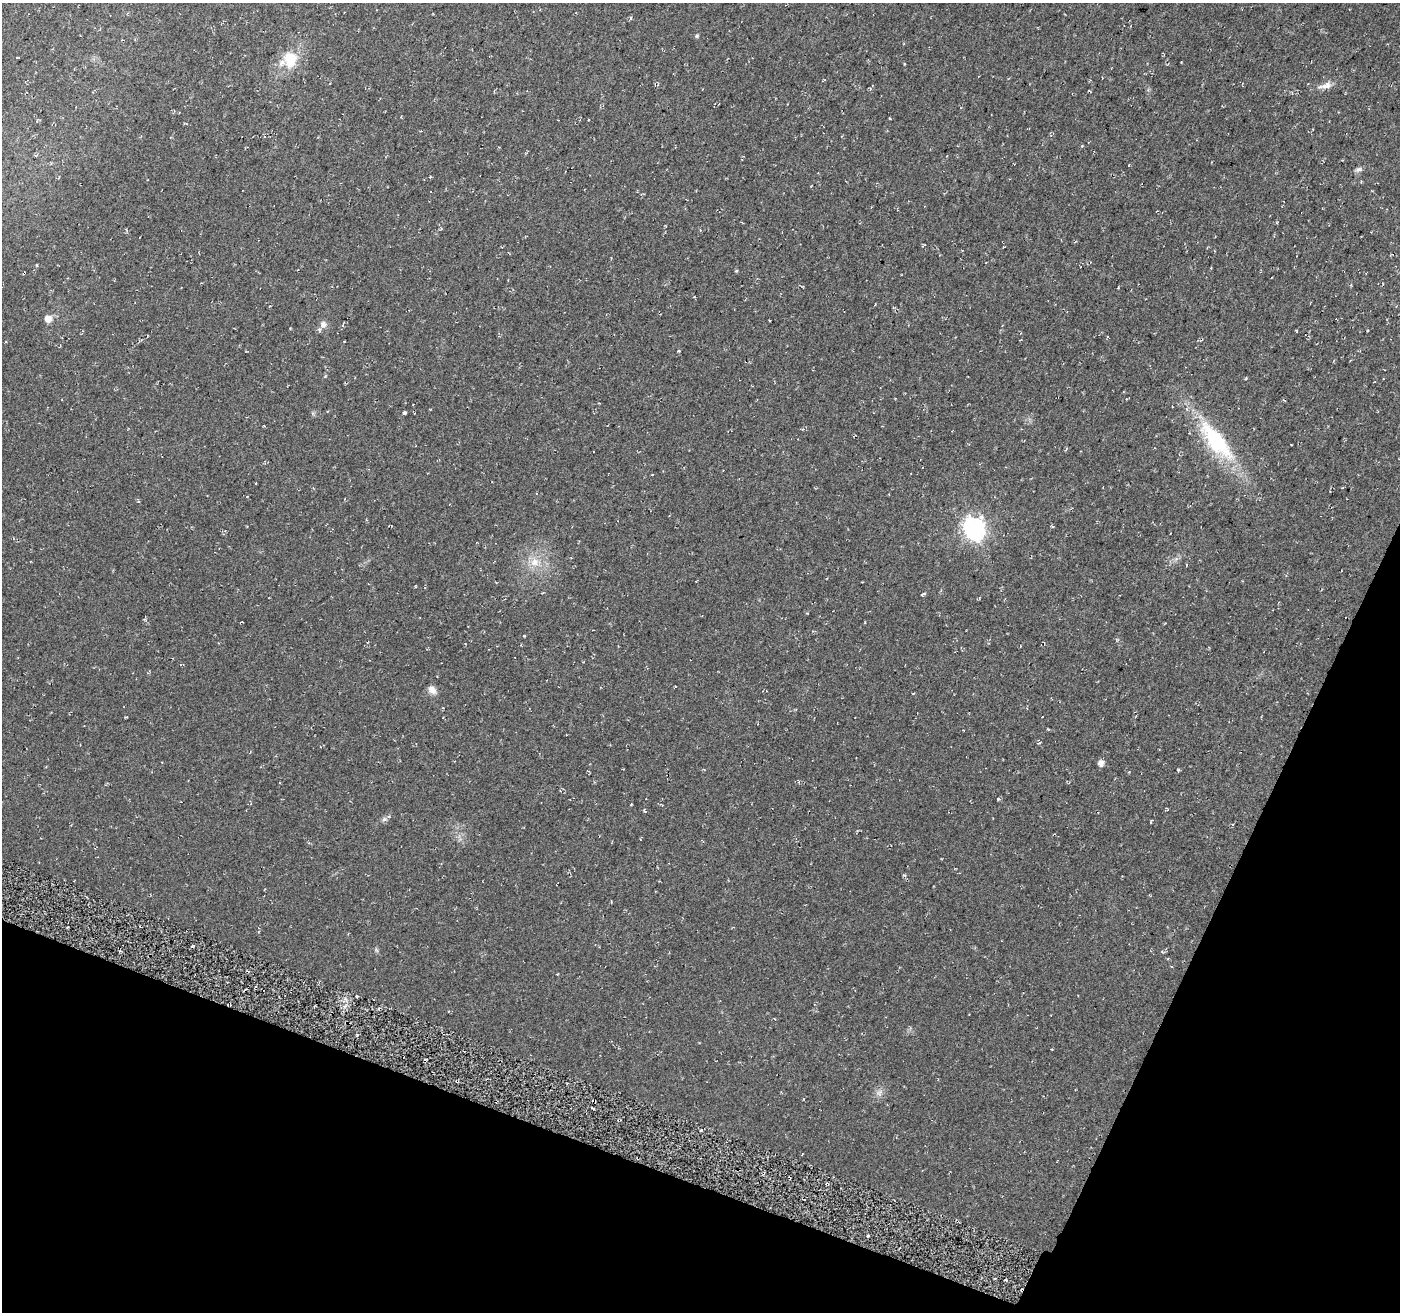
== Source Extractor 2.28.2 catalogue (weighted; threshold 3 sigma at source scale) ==
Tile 15 of 4 x 4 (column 3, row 4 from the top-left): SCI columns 2814-4211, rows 283-1592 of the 5635 x 5788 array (HDU 1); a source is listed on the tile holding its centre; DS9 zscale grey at full resolution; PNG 1402 x 1314 px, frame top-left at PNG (2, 3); no overlay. Shown black and unused: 19% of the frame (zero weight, under 2 of 3 exposures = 3% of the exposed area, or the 3 px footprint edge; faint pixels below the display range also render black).
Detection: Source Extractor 2.28.2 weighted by HDU 2 'WHT'; one run over the whole footprint, this tile lists its part. Background 0.0483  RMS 0.0062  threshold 0.0278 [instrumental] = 3 sigma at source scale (4.5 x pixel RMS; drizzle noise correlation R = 1.50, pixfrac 1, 0.0396/0.0396 arcsec/px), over >= 5 px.
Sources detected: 28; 1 inside a brighter object's white glare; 1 cosmic-ray / hot-pixel residue — not listed; the other 26 listed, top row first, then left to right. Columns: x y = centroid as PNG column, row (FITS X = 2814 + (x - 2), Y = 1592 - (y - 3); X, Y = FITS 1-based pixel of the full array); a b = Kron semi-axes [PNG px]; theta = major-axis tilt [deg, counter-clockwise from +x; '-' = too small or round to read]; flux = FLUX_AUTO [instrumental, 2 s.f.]
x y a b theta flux
631 18 5 3 - 0.65
697 36 5 4 - 0.81
290 59 21 16 89 16
904 64 3 2 - 0.59
1326 85 15 8 19 4.2
890 119 3 2 - 0.51
1082 146 4 4 - 0.49
1358 169 10 6 23 1.7
36 265 5 3 - 0.5
736 271 5 3 - 0.5
270 306 4 2 - 0.52
48 319 7 6 - 5.3
323 324 9 8 - 2.9
344 342 3 2 - 0.42
325 376 5 3 - 0.5
404 413 4 3 - 4.5
1216 441 54 19 -50 54
973 527 9 8 - 230
535 562 13 12 - 7.6
924 594 5 3 - 1.1
432 690 11 8 -47 3.8
1101 763 6 5 - 3.7
998 799 5 3 - 0.69
384 819 8 5 45 1.6
879 1093 10 4 59 2
867 1236 3 3 - 2.6
Unlisted compact peaks at least as high as the median listed source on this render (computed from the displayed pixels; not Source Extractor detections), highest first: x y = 701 1130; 524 636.